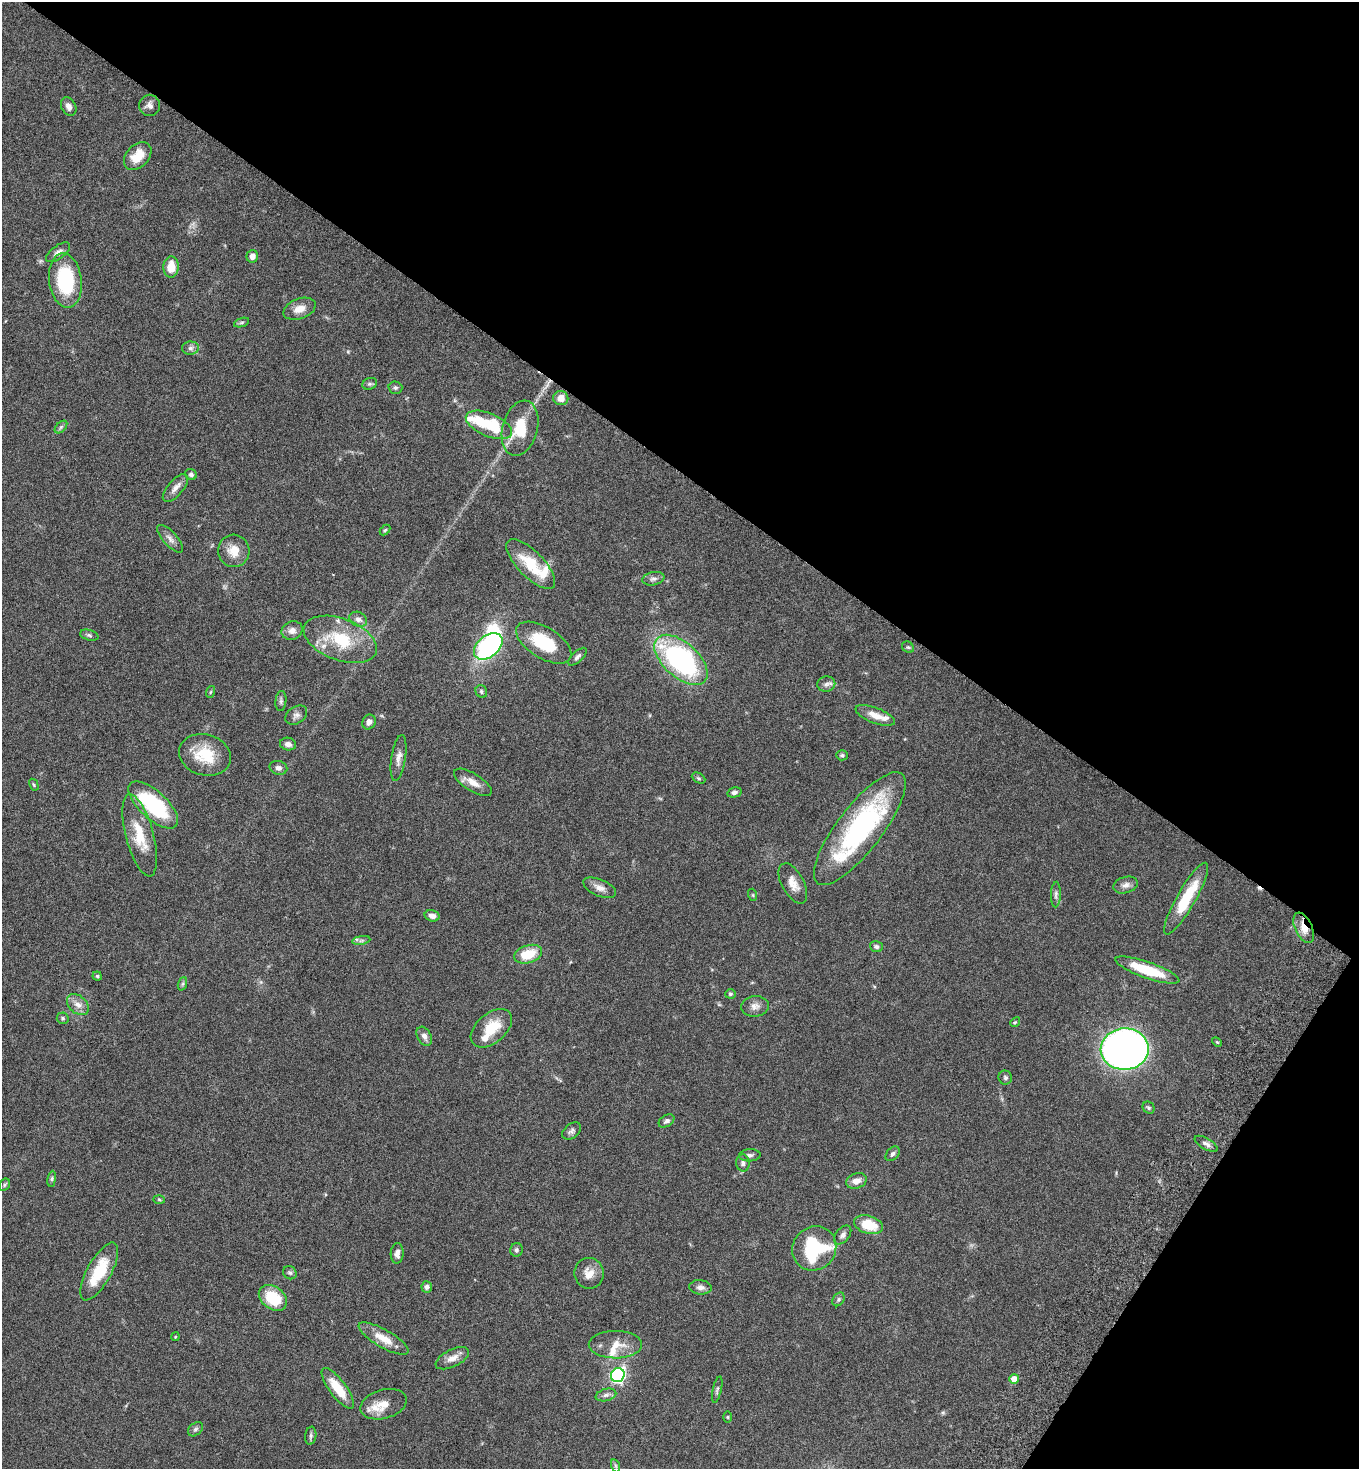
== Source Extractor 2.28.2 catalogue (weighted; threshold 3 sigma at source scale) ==
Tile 8 of 4 x 4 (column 4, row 2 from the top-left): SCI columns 4418-5774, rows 2970-4436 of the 5980 x 5944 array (HDU 1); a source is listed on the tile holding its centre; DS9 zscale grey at full resolution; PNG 1361 x 1471 px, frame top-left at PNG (2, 2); each listed source drawn as its Kron ellipse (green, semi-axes under 4 px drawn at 4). Shown black and unused: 36% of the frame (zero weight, under 5 of 9 exposures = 3% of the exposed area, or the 3 px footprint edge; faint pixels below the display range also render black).
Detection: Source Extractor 2.28.2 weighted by HDU 2 'WHT'; one run over the whole footprint, this tile lists its part. Background 0.0531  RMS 0.003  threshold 0.0124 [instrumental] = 3 sigma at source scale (4.09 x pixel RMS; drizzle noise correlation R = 1.36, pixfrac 0.8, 0.05/0.05 arcsec/px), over >= 5 px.
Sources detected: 123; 2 inside a brighter object's white glare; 1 cosmic-ray / hot-pixel residue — neither listed nor drawn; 8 inside a brighter listed object's ellipse — not listed separately; the other 112 listed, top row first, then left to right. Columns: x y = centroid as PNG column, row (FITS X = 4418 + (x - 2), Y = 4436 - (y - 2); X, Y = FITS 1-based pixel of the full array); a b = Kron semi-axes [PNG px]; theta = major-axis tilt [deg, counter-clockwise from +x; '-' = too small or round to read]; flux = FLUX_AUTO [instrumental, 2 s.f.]
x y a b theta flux
150 105 10 10 - 1.5
69 107 10 7 -63 1.5
138 156 16 11 46 5.4
58 252 14 6 37 1.4
252 256 6 5 - 1.6
171 267 11 7 87 4.2
65 280 27 16 -83 20
300 309 17 10 20 2.9
242 322 8 3 19 0.48
190 348 8 6 2 0.92
370 384 7 5 19 0.59
395 388 7 6 - 0.55
561 398 7 7 - 2.1
489 425 24 11 -23 9.6
61 427 7 4 45 0.56
520 428 28 17 75 8.9
191 474 6 5 - 0.62
175 488 17 7 49 1.8
385 530 6 4 45 0.35
170 539 17 7 -48 1.6
234 551 16 16 - 4.1
531 564 32 13 -46 9.8
653 579 11 6 10 1
358 619 9 7 -28 1.3
292 631 11 9 24 1.6
89 635 9 5 -15 0.62
340 639 38 21 -21 14
544 643 31 15 -32 13
488 646 16 10 40 51
908 647 6 5 - 0.41
577 657 12 5 43 0.91
681 660 32 17 -42 51
826 684 9 7 11 1
481 691 6 5 - 0.56
210 692 6 3 70 0.34
281 701 10 5 84 0.73
296 715 12 8 34 1.3
875 715 21 7 -21 3
369 722 8 6 59 1.3
288 744 8 6 -10 1.3
205 755 26 20 -15 9.2
842 755 6 5 - 0.47
399 758 23 7 81 2
278 768 9 7 -15 1.1
698 778 7 5 -27 0.47
473 782 21 8 -33 2.8
34 785 6 3 -60 0.33
734 792 7 5 14 0.77
153 805 31 13 -43 25
860 829 69 22 52 45
140 835 42 14 -75 8.6
793 883 22 11 -62 3.1
1126 885 12 8 16 1.4
600 888 17 8 -23 2
753 895 6 4 -72 0.33
1056 895 13 5 88 0.86
1186 899 41 9 60 12
432 916 7 5 -15 1.5
1304 928 16 8 -65 3.3
361 940 9 4 9 0.7
876 947 6 5 - 0.73
528 954 14 9 18 7.1
1147 970 34 8 -19 12
97 976 5 4 - 0.37
182 984 7 4 71 0.5
730 994 5 5 - 0.55
78 1005 13 8 -42 2
755 1006 14 10 7 1.8
63 1018 6 6 - 0.56
1015 1022 5 4 - 0.33
491 1028 24 14 40 7.2
424 1036 10 6 -61 1.3
1217 1042 6 3 -44 0.28
1125 1049 24 20 4 170
1005 1078 7 7 - 0.64
1149 1108 6 5 - 0.49
666 1121 8 5 33 0.83
572 1131 10 7 38 0.9
1206 1144 13 5 -30 1.1
893 1154 8 5 46 0.9
750 1155 10 6 3 0.93
743 1163 8 6 -86 0.96
52 1179 8 4 82 0.47
856 1181 10 7 20 1.9
5 1185 6 5 - 0.44
159 1199 6 4 -2 0.3
868 1225 15 9 -16 7
843 1235 11 6 51 1.1
814 1248 23 21 45 23
516 1250 7 6 - 0.62
397 1253 10 6 88 1.5
99 1271 32 12 61 11
290 1273 7 6 - 0.57
589 1273 15 14 - 3.1
427 1287 5 5 - 0.9
700 1287 11 7 -6 1.4
273 1298 15 11 -37 10
838 1299 7 5 57 0.58
175 1337 4 3 - 0.22
384 1339 28 9 -30 4.8
615 1345 26 13 0 4.7
452 1358 18 8 26 2.3
618 1375 7 6 - 56
1014 1379 5 5 - 3.2
338 1388 24 8 -53 6.5
717 1390 13 4 77 0.65
606 1395 10 6 15 0.96
384 1404 24 14 16 4
728 1417 5 3 - 0.28
195 1429 8 6 40 0.71
311 1436 9 5 81 0.62
616 1466 7 4 -71 0.44
Overlapping masked pixels (flux is a lower limit): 2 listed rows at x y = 561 398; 1304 928